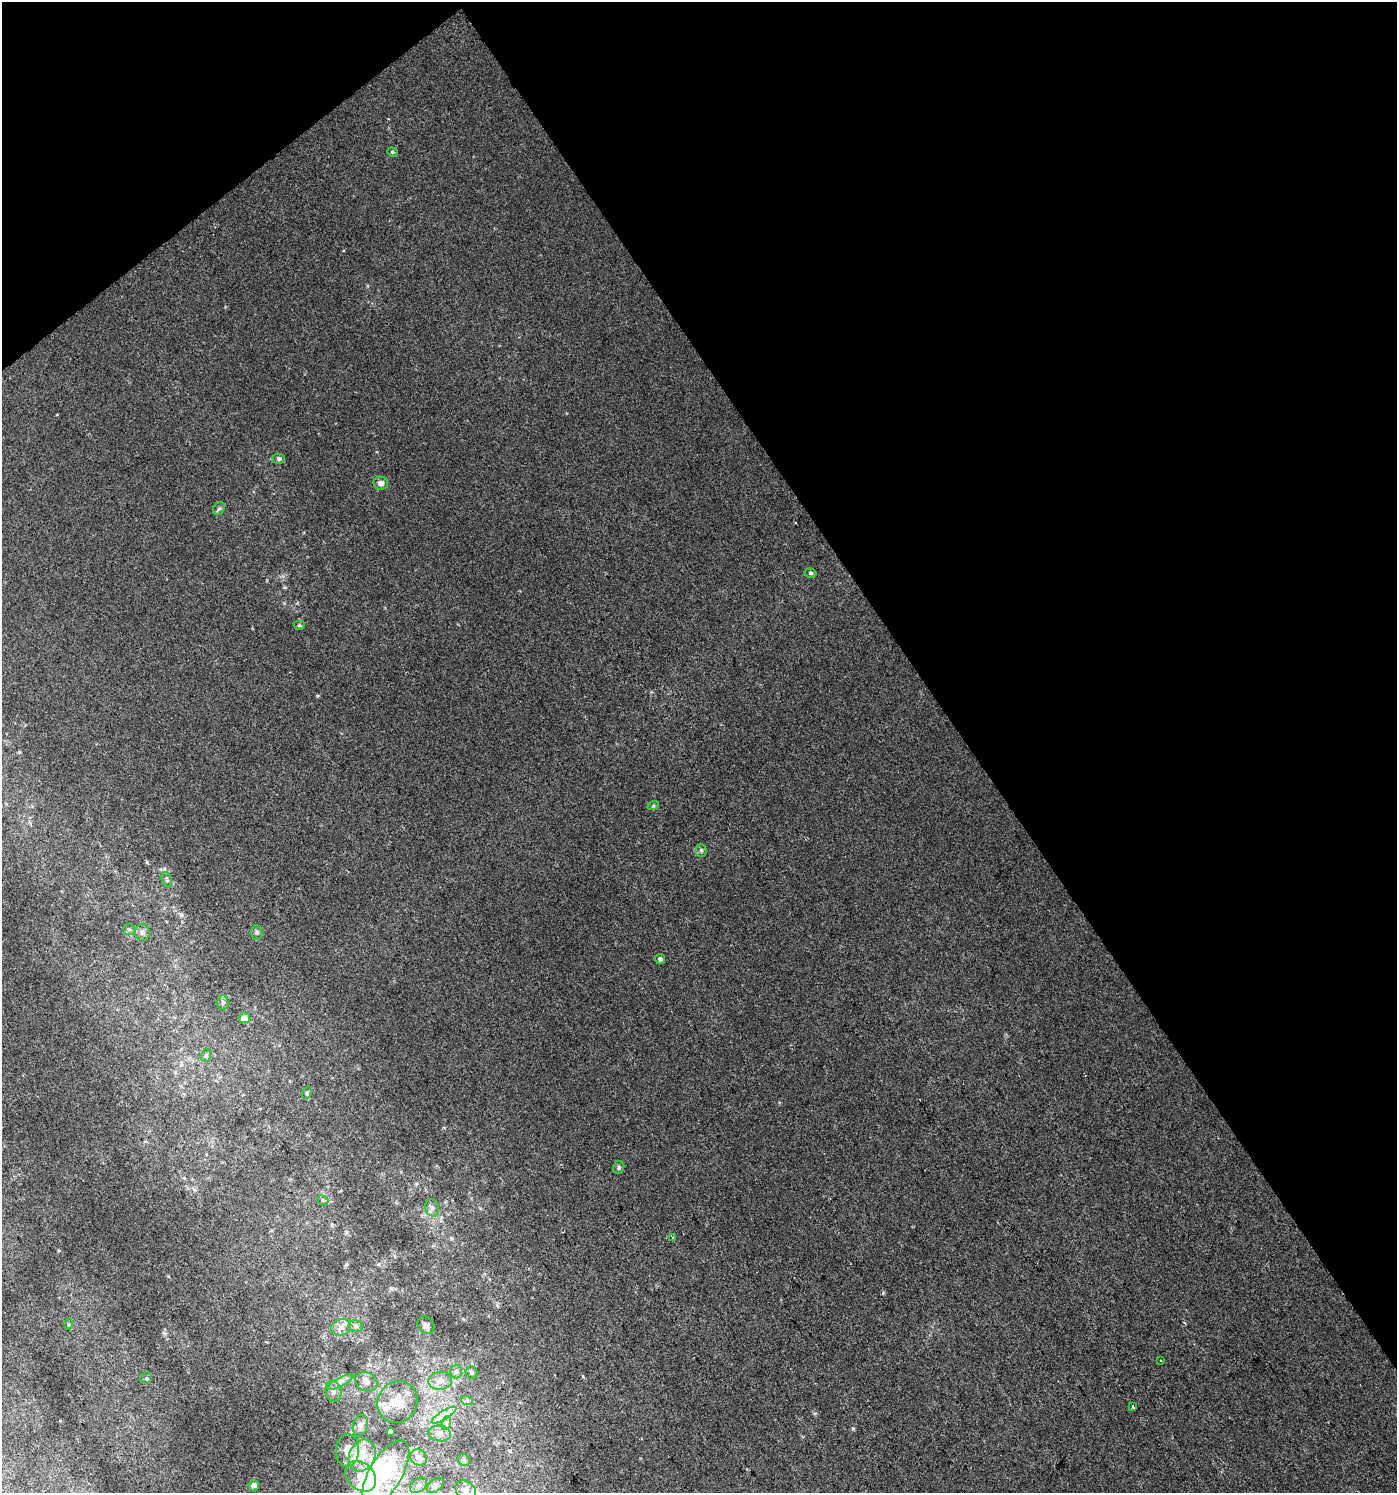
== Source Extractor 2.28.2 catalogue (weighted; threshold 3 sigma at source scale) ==
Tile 3 of 4 x 4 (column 3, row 1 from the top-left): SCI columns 2920-4314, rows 4477-5967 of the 5903 x 5967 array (HDU 1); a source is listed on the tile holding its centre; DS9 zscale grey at full resolution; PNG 1399 x 1495 px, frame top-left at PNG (2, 2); each listed source drawn as its Kron ellipse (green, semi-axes under 4 px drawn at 4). Shown black and unused: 35% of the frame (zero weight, under 2 of 3 exposures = <1% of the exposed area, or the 3 px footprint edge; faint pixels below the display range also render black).
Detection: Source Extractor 2.28.2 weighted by HDU 2 'WHT'; one run over the whole footprint, this tile lists its part. Background 0.00676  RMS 0.0064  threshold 0.0287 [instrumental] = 3 sigma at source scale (4.5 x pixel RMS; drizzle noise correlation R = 1.50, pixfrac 1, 0.0396/0.0396 arcsec/px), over >= 5 px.
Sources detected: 60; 3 inside a brighter object's white glare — neither listed nor drawn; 6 inside a brighter listed object's ellipse — not listed separately; the other 51 listed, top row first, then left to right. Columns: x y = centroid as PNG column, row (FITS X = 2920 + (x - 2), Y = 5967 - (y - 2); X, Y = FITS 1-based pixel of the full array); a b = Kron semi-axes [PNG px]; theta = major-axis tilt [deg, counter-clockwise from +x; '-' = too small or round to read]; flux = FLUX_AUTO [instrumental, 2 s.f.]
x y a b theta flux
392 152 5 4 - 0.99
279 459 6 5 - 1.5
381 483 7 6 - 2.8
219 508 7 5 49 1.2
811 573 6 4 -15 1.1
299 625 6 4 0 0.87
653 806 6 4 18 0.79
701 850 6 5 - 1.3
167 880 8 5 -72 1.1
129 929 6 5 - 1.2
142 932 8 7 - 2.3
257 932 7 5 -88 1.3
660 959 5 5 - 1.9
223 1003 7 5 88 1.5
244 1018 5 5 - 5.9
206 1055 7 5 74 1.2
307 1093 6 4 69 1
619 1168 6 5 - 1.1
323 1200 6 4 -23 1
432 1208 9 6 -75 2.4
672 1238 3 3 - 3
69 1324 5 3 - 0.71
426 1325 9 7 -50 3
356 1326 7 5 -22 1.7
341 1327 10 8 21 4
1161 1360 2 2 - 0.49
456 1372 7 6 - 1.8
472 1372 6 5 - 1.6
146 1378 6 5 - 1.1
440 1381 12 9 8 4.7
340 1382 14 4 27 2.8
366 1382 11 9 -29 4.6
333 1391 11 7 -73 3.4
467 1401 6 4 -20 1.1
397 1402 21 19 56 14
1133 1407 4 2 - 1.4
444 1415 14 4 32 4
446 1423 7 4 71 1.5
360 1425 11 7 77 2.5
390 1431 3 3 - 0.89
440 1433 11 8 -8 3.6
347 1450 16 11 87 6.9
362 1456 17 13 67 12
419 1458 9 7 -36 3.1
464 1460 6 5 - 1.3
385 1474 38 16 59 34
361 1476 17 13 -46 10
254 1485 5 5 - 3.6
418 1485 9 6 37 2
435 1485 10 6 38 2
466 1490 11 8 -39 4.4
Isophote crosses this tile's border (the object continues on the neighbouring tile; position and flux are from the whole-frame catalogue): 1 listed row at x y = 466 1490
Unlisted compact peaks at least as high as the median listed source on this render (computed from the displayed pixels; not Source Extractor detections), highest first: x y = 317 696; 853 1429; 815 1413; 147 862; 451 1238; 57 414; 59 1250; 182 915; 19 752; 284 603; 346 1264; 164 1333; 379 1264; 391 1288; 779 1102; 497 1305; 651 692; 184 1178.